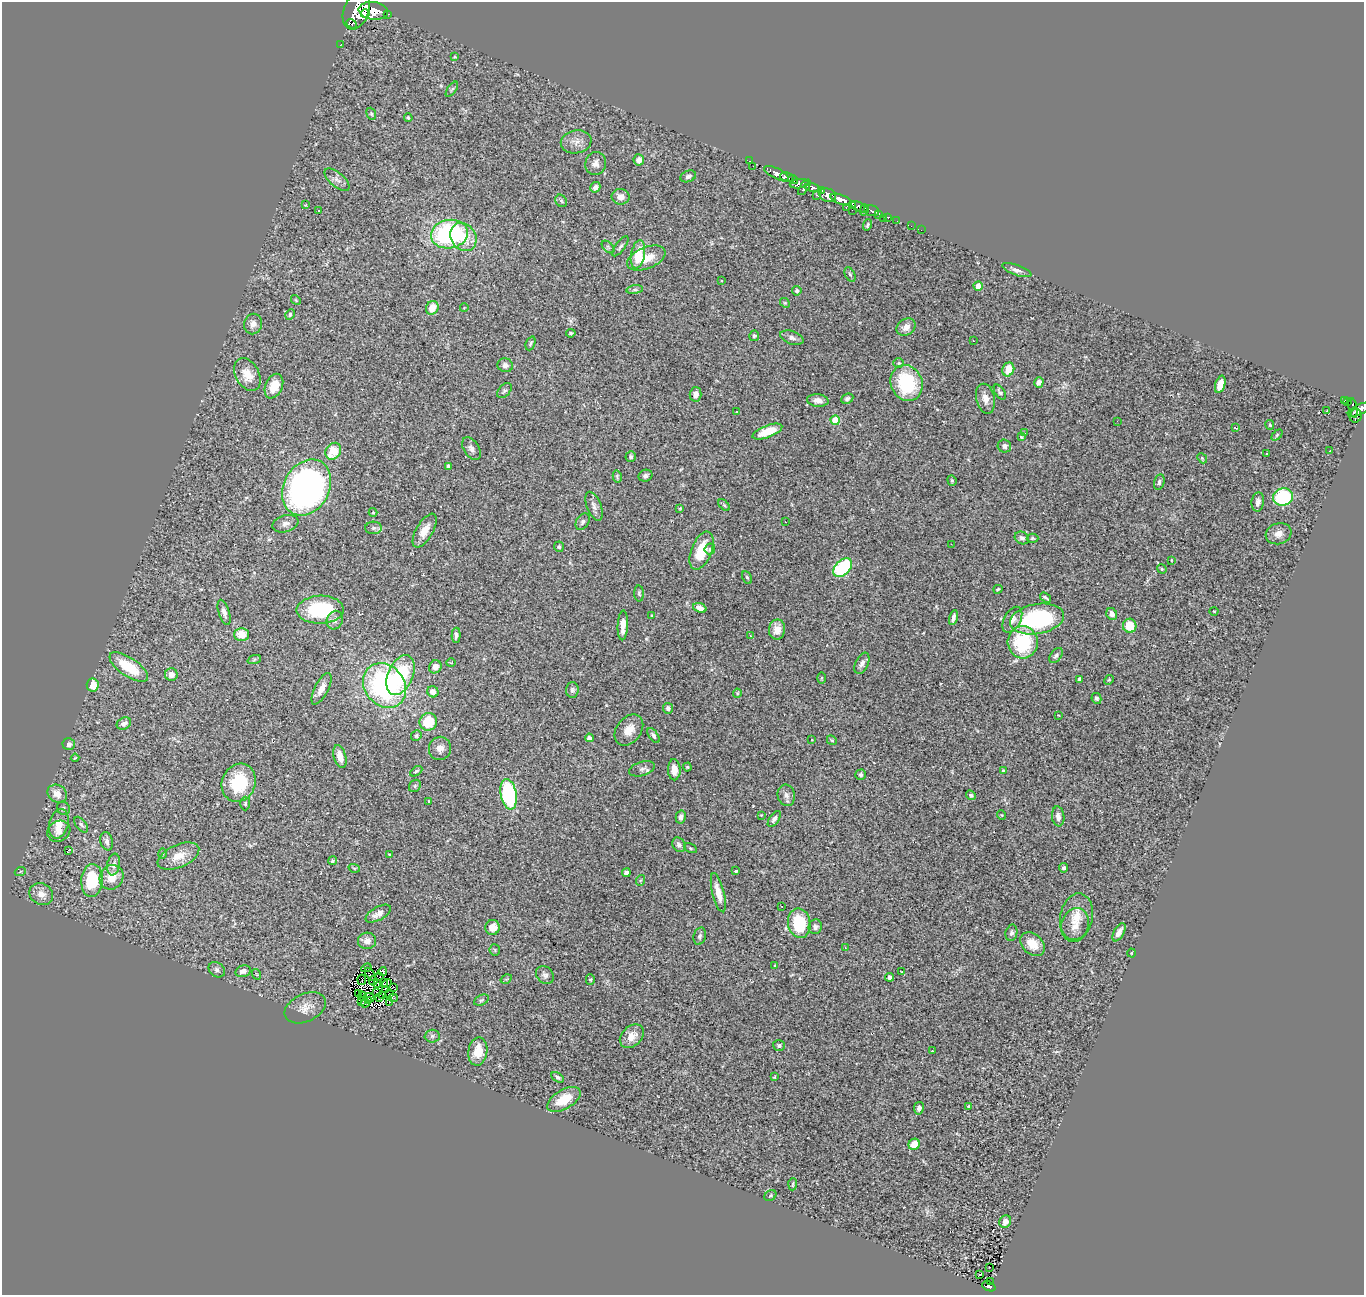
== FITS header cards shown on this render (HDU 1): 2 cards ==
NAXIS1  =                 1362
NAXIS2  =                 1293

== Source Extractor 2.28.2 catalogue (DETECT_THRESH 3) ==
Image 1362 x 1293 px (HDU 1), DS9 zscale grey, 1 PNG px = 1 image px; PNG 1366 x 1297 px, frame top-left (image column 1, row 1293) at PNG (2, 2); each listed source drawn as its Kron ellipse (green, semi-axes under 4 px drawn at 4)
Background 0.613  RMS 0.057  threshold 0.172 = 3 sigma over >= 5 px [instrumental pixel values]
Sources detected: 299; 5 with non-positive FLUX_AUTO (blend fragments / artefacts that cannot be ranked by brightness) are neither listed nor drawn; the other 294 listed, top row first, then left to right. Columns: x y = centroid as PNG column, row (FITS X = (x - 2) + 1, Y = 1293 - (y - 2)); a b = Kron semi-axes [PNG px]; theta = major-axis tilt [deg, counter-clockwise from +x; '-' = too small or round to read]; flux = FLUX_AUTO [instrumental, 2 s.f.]
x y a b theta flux
356 10 20 12 69 3400
373 11 15 9 -9 2600
365 14 4 4 - 530
387 14 3 3 - 81
352 24 5 3 - 2000
341 44 3 2 - 5.7
455 57 3 3 - 5.6
452 89 9 4 54 7.5
371 114 6 4 -69 5.8
408 118 4 3 - 4.5
576 142 15 11 10 33
639 160 6 5 - 20
750 161 3 2 - 30
596 164 12 10 72 24
753 166 2 2 - 11
776 173 13 5 -26 970
688 176 8 5 20 12
787 177 7 5 -12 650
793 179 5 3 - 320
337 180 15 7 -41 22
799 184 9 4 8 270
595 187 5 5 - 16
804 187 9 4 55 460
812 187 8 4 -13 520
822 191 4 3 - 230
817 195 4 3 - 45
828 195 8 6 -21 620
621 197 9 7 -9 27
841 200 11 5 -21 1100
561 201 7 5 -47 7.1
305 205 4 3 - 3.8
853 205 3 2 - 100
846 207 4 3 - 81
859 207 9 4 -25 160
852 210 2 2 - 3.8
864 210 6 3 75 8.4
318 211 3 2 - 2.6
872 211 7 5 -16 180
879 214 4 2 - 99
888 217 4 3 - 36
883 218 2 2 - 5.3
897 221 2 2 - 3.3
868 225 6 3 71 6.3
911 226 2 2 - 3.5
921 230 2 2 - 19
449 234 19 14 10 580
463 237 15 12 -56 86
620 246 12 4 54 10
608 247 7 4 -46 6.7
638 254 14 7 80 86
646 258 20 10 22 72
1017 270 15 5 -19 16
850 274 7 5 -62 7.5
722 280 3 3 - 16
978 286 4 4 - 67
635 290 8 4 8 9.2
797 291 5 4 - 7.7
296 300 5 4 - 5.1
785 303 5 4 - 5
432 308 7 6 - 50
464 308 4 2 - 2.5
290 314 5 4 - 6.2
253 324 10 9 - 24
906 327 10 8 33 28
571 333 4 3 - 5.7
754 336 5 5 - 7
792 338 12 6 -19 15
973 341 3 3 - 14
531 343 7 4 68 6.5
899 363 5 4 - 5.3
505 365 8 7 - 15
1008 369 7 6 - 61
247 375 17 12 -61 57
1039 382 5 4 - 27
907 383 18 15 -67 260
1220 384 9 4 73 46
274 386 13 8 66 64
504 391 9 5 47 8.9
1000 392 8 4 -56 8.6
695 394 7 6 - 22
847 399 6 4 26 8.7
985 399 15 9 -78 32
818 400 11 6 -6 21
1344 400 4 3 - 43
1348 401 4 3 - 80
1353 408 10 2 -79 64
1359 410 12 5 25 520
1326 411 3 3 - 54
736 412 3 2 - 5.3
1356 416 7 6 - 160
835 420 4 4 - 130
1117 421 2 2 - 2
1270 425 5 4 - 5
1236 428 4 3 - 5
767 432 16 6 21 82
1025 433 3 2 - 3.5
1277 435 6 4 46 5
1021 437 3 3 - 3.7
1004 446 7 6 - 14
471 449 12 7 -58 19
333 451 9 7 54 93
1330 451 2 2 - 2.1
1266 453 3 2 - 6.3
631 457 5 5 - 8.1
1202 458 6 4 -47 4.8
449 467 4 4 - 17
617 476 6 4 -77 5.4
645 476 7 5 19 11
952 480 5 4 - 5.1
1159 482 8 5 76 11
307 488 29 23 61 1500
1283 497 10 8 19 270
1258 502 10 6 82 16
724 505 7 4 -45 5.8
594 506 15 7 -69 21
680 508 4 4 - 3.4
373 512 4 4 - 3.3
583 522 9 6 57 12
785 522 2 2 - 2.5
285 524 13 8 17 19
373 528 8 6 -1 12
425 531 19 8 60 46
1278 534 13 10 17 28
1022 538 7 6 - 12
1032 538 6 4 1 5.2
951 544 2 2 - 2.4
559 547 5 5 - 8.3
710 549 6 5 - 5.2
702 551 20 10 68 110
1171 560 4 2 - 2.8
843 568 11 7 45 340
1162 569 5 4 - 4
747 577 6 4 -61 6.1
998 589 4 3 - 4.5
639 593 8 5 -87 7.3
1045 597 6 3 -35 8.1
700 608 7 4 -19 23
320 610 23 14 2 280
1214 611 4 3 - 2.9
224 612 13 5 -72 19
1112 614 6 5 - 19
652 615 3 3 - 3.8
953 618 8 3 76 13
1037 619 27 15 10 390
335 620 9 8 - 17
1012 620 14 8 61 30
623 625 15 5 88 35
1130 626 7 6 - 78
777 629 10 8 80 33
241 634 7 6 - 62
456 635 7 4 89 12
750 636 3 2 - 2.7
1023 642 16 15 - 240
1056 656 8 5 52 9.3
254 660 7 4 20 5.6
451 663 5 3 - 3.3
862 663 11 6 65 17
129 667 22 9 -34 140
435 667 7 6 - 29
171 674 6 6 - 32
400 675 21 12 67 270
821 678 5 3 - 4
1080 680 4 3 - 20
1109 680 5 4 - 4.5
93 685 6 6 - 59
385 686 24 20 -50 790
321 689 17 7 63 37
572 690 8 6 87 10
433 692 6 5 - 30
737 693 4 4 - 4.2
1096 698 5 4 - 9.2
668 708 5 5 - 9.3
1058 715 3 2 - 2.4
428 722 9 8 - 130
124 724 7 5 29 16
629 730 17 12 53 47
653 735 8 4 -55 9.8
416 736 5 5 - 7.1
589 738 4 4 - 27
812 740 3 3 - 43
832 740 5 4 - 5
69 744 6 6 - 12
440 748 11 11 - 28
340 757 12 6 -75 36
75 758 4 2 - 2.9
687 767 4 4 - 4.1
642 769 13 7 17 14
674 770 10 6 -88 34
416 771 7 3 31 5.7
1003 771 4 3 - 5.2
861 775 5 5 - 8.2
239 783 19 16 68 190
415 786 6 5 - 6.5
57 794 10 8 -34 36
509 794 15 8 -80 380
786 795 11 8 -75 18
971 795 5 4 - 5.5
429 801 3 3 - 4.8
245 804 7 5 89 6.8
63 808 7 6 - 8.1
761 815 2 2 - 2.1
1001 815 5 3 - 2.9
1058 816 10 6 -83 20
681 817 7 5 78 14
774 819 9 5 54 14
59 824 15 9 76 55
81 825 9 5 -52 8.6
59 831 12 10 28 31
107 841 9 6 -75 15
679 845 7 6 - 14
690 848 7 4 -28 5.4
68 850 3 2 - 30
162 854 5 2 - 4.1
389 854 3 2 - 3
178 856 22 11 24 56
332 861 4 4 - 5.8
114 865 11 6 81 21
354 868 6 3 -18 4.7
1064 868 4 4 - 7.3
736 871 3 3 - 5.3
20 872 5 3 - 4.3
626 873 4 3 - 12
112 877 13 11 54 61
92 880 16 10 85 190
641 880 5 3 - 3.7
718 893 20 6 -76 44
41 894 12 10 -31 33
782 906 3 2 - 4.5
378 914 14 6 29 26
1076 917 23 16 78 77
799 923 15 11 -79 170
1075 925 17 13 73 53
493 927 7 7 - 39
815 927 7 6 - 12
1119 932 10 5 60 21
1011 933 8 6 78 11
700 936 9 6 74 10
367 941 9 8 - 24
1032 944 14 10 -42 55
845 948 3 2 - 2.4
495 950 6 5 - 5.1
1131 953 4 3 - 3.2
775 966 3 3 - 3.7
366 968 5 2 - 5.1
217 970 9 7 -40 13
243 971 8 5 14 17
383 971 4 3 - 17
901 971 3 2 - 2.6
256 974 5 3 - 3.5
370 974 7 2 -57 4.4
545 975 10 8 -48 15
380 977 2 2 - 2.8
889 977 4 3 - 8.5
506 979 6 4 32 4.5
590 979 5 4 - 4.7
362 980 5 2 - 0.91
373 981 4 3 - 8.5
383 982 3 2 - 2.2
378 983 4 2 - 2.6
387 983 5 2 - 3.3
393 988 4 2 - 3.1
386 989 3 2 - 2.5
377 992 2 2 - 4.6
358 993 3 2 - 3.9
389 993 2 2 - 4.7
362 996 4 2 - 4.1
383 996 3 3 - 6.5
369 998 5 2 - 3.2
379 998 3 2 - 1.9
393 998 4 2 - 7.5
481 1000 8 5 26 7.2
362 1001 3 2 - 5.1
368 1001 3 2 - 4.7
389 1002 2 2 - 4.7
365 1003 4 3 - 7.2
305 1008 22 14 25 45
432 1036 7 6 - 9
632 1036 14 9 44 41
779 1045 6 5 - 8.9
932 1051 2 2 - 2
478 1052 14 9 81 67
558 1077 7 4 -32 8.4
774 1077 4 4 - 3
564 1099 18 9 30 88
968 1106 4 3 - 13
919 1108 6 5 - 15
914 1144 6 5 - 58
793 1184 6 2 84 4.1
770 1195 6 5 - 6.6
1005 1222 6 5 - 25
989 1267 2 2 - 1.9
980 1274 3 2 - 5.8
991 1282 3 2 - 8.1
989 1286 7 4 -23 100
At the frame edge (FLAGS 8, measured only in part): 1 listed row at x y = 1359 410
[5 non-positive-flux detections neither listed nor drawn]